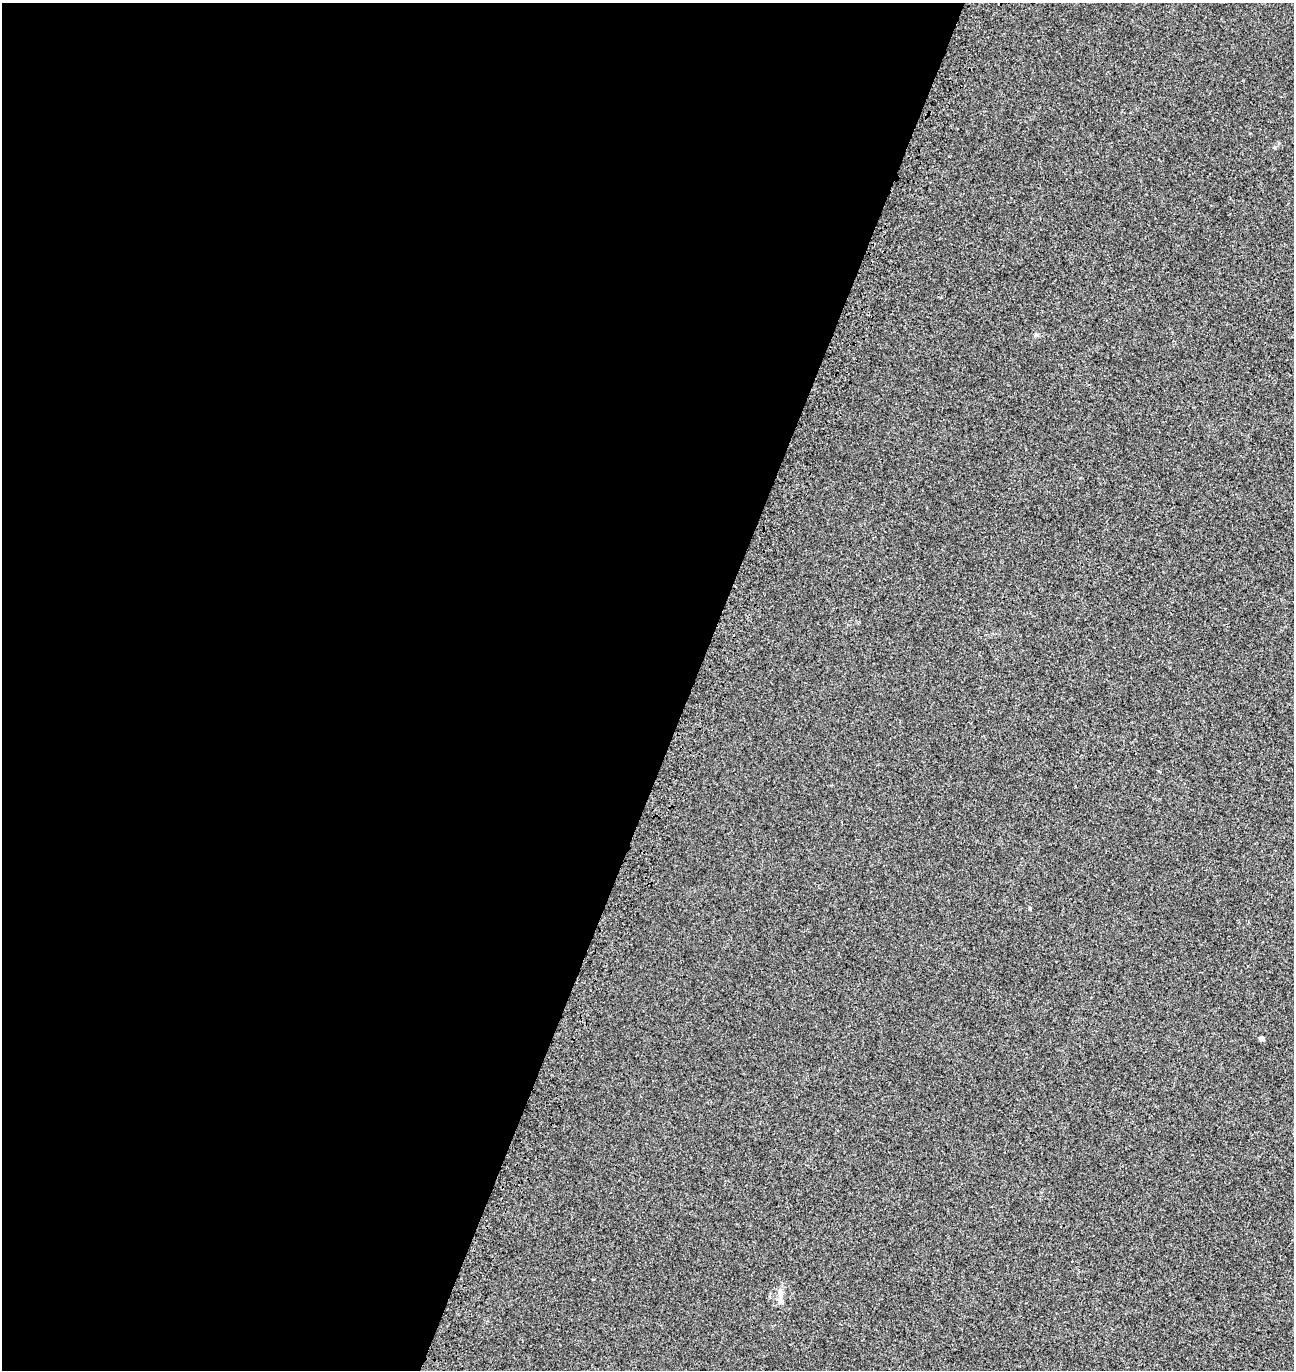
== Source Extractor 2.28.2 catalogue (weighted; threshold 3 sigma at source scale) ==
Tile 5 of 4 x 4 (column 1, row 2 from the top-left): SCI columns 327-1618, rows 2882-4249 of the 5884 x 5755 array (HDU 1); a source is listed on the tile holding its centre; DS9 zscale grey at full resolution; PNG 1296 x 1372 px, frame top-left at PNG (2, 3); no overlay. Shown black and unused: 53% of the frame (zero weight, under 3 of 4 exposures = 9% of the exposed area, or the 3 px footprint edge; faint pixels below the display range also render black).
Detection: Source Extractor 2.28.2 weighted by HDU 2 'WHT'; one run over the whole footprint, this tile lists its part. Background 8.24e-04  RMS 0.0037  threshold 0.0166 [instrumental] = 3 sigma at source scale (4.5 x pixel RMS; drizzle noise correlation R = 1.50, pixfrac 1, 0.0396/0.0396 arcsec/px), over >= 5 px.
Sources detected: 3; all 3 listed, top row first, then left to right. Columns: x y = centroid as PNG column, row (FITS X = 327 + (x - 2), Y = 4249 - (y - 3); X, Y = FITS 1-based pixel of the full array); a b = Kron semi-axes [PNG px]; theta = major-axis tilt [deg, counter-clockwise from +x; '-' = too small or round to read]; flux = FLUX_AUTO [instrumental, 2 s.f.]
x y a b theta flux
1036 335 6 5 - 0.58
1261 1038 7 5 -32 0.71
780 1294 13 6 -85 2